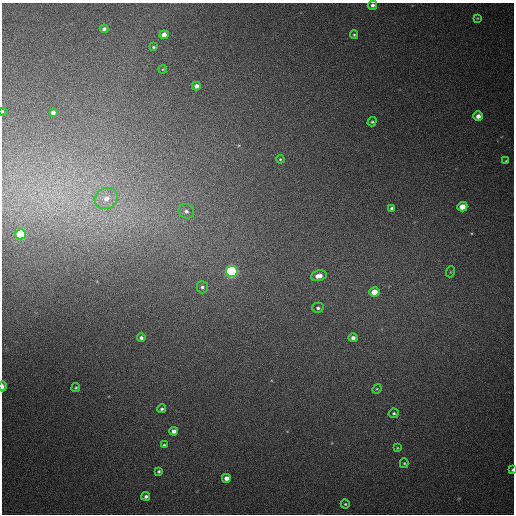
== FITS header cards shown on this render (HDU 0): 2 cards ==
NAXIS1  =                  512
NAXIS2  =                  512

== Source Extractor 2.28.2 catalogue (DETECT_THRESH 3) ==
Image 512 x 512 px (HDU 0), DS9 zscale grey, 1 PNG px = 1 image px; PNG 516 x 516 px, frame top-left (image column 1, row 512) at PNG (2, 3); each listed source drawn as its Kron ellipse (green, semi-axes under 4 px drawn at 4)
Background 539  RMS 15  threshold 46.1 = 3 sigma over >= 5 px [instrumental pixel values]
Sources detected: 41; all 41 listed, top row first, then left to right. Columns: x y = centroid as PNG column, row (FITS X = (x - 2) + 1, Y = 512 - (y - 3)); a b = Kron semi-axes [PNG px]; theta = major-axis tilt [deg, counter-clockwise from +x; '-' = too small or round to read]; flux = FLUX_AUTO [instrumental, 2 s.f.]
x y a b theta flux
372 5 5 4 - 3300
477 18 3 3 - 810
104 29 4 3 - 3300
164 35 5 4 - 9200
354 35 4 4 - 1400
154 47 3 3 - 1200
163 69 4 3 - 970
196 86 4 4 - 4900
2 111 3 2 - 830
53 112 4 4 - 4200
478 116 5 4 - 6600
372 122 5 4 - 1500
280 159 4 3 - 1100
506 161 3 3 - 1000
106 198 12 10 28 15000
462 207 5 4 - 14000
392 209 4 4 - 4100
186 211 8 7 - 4500
21 234 5 5 - 76000
232 271 5 5 - 210000
450 272 5 3 - 990
319 276 8 5 10 8700
202 287 6 5 - 3000
374 292 5 5 - 15000
318 308 5 5 - 2600
141 338 4 4 - 3100
353 338 4 4 - 4100
3 386 5 2 - 4400
76 388 4 4 - 1300
377 389 5 4 - 1100
162 409 4 4 - 2100
394 413 5 4 - 1800
174 431 4 4 - 4800
164 445 4 3 - 1700
397 448 4 3 - 1100
404 463 5 4 - 1400
512 470 4 3 - 1500
159 471 4 4 - 1800
226 478 4 4 - 6400
146 496 4 4 - 3200
345 504 4 4 - 1400
At the frame edge (FLAGS 8, measured only in part): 4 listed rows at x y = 372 5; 2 111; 3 386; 512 470